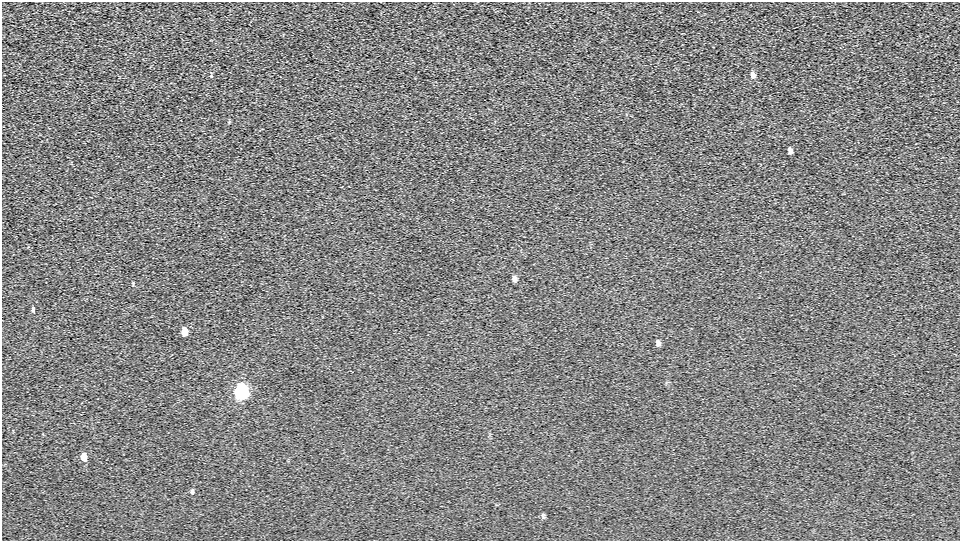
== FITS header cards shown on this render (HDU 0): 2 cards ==
NAXIS1  =                  958 / Axis length
NAXIS2  =                  539 / Axis length

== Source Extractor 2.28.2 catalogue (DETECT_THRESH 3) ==
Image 958 x 539 px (HDU 0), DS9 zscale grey, 1 PNG px = 1 image px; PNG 962 x 543 px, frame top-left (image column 1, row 539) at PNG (2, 2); no overlay
Background 263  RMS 16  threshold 48.3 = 3 sigma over >= 5 px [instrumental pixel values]
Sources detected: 12; all 12 listed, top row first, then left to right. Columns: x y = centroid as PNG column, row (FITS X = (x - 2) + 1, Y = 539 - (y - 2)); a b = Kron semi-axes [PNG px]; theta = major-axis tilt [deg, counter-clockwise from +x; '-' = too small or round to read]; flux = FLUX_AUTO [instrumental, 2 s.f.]
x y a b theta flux
753 75 9 6 -76 4800
211 76 4 4 - 1100
790 151 6 4 -83 4000
514 279 6 5 - 3600
33 309 6 3 89 2000
185 332 7 5 -88 16000
658 343 6 5 - 3300
352 372 4 2 - 740
241 391 8 6 -87 660000
84 457 6 4 -87 19000
192 491 6 5 - 1900
543 516 8 5 -83 2000